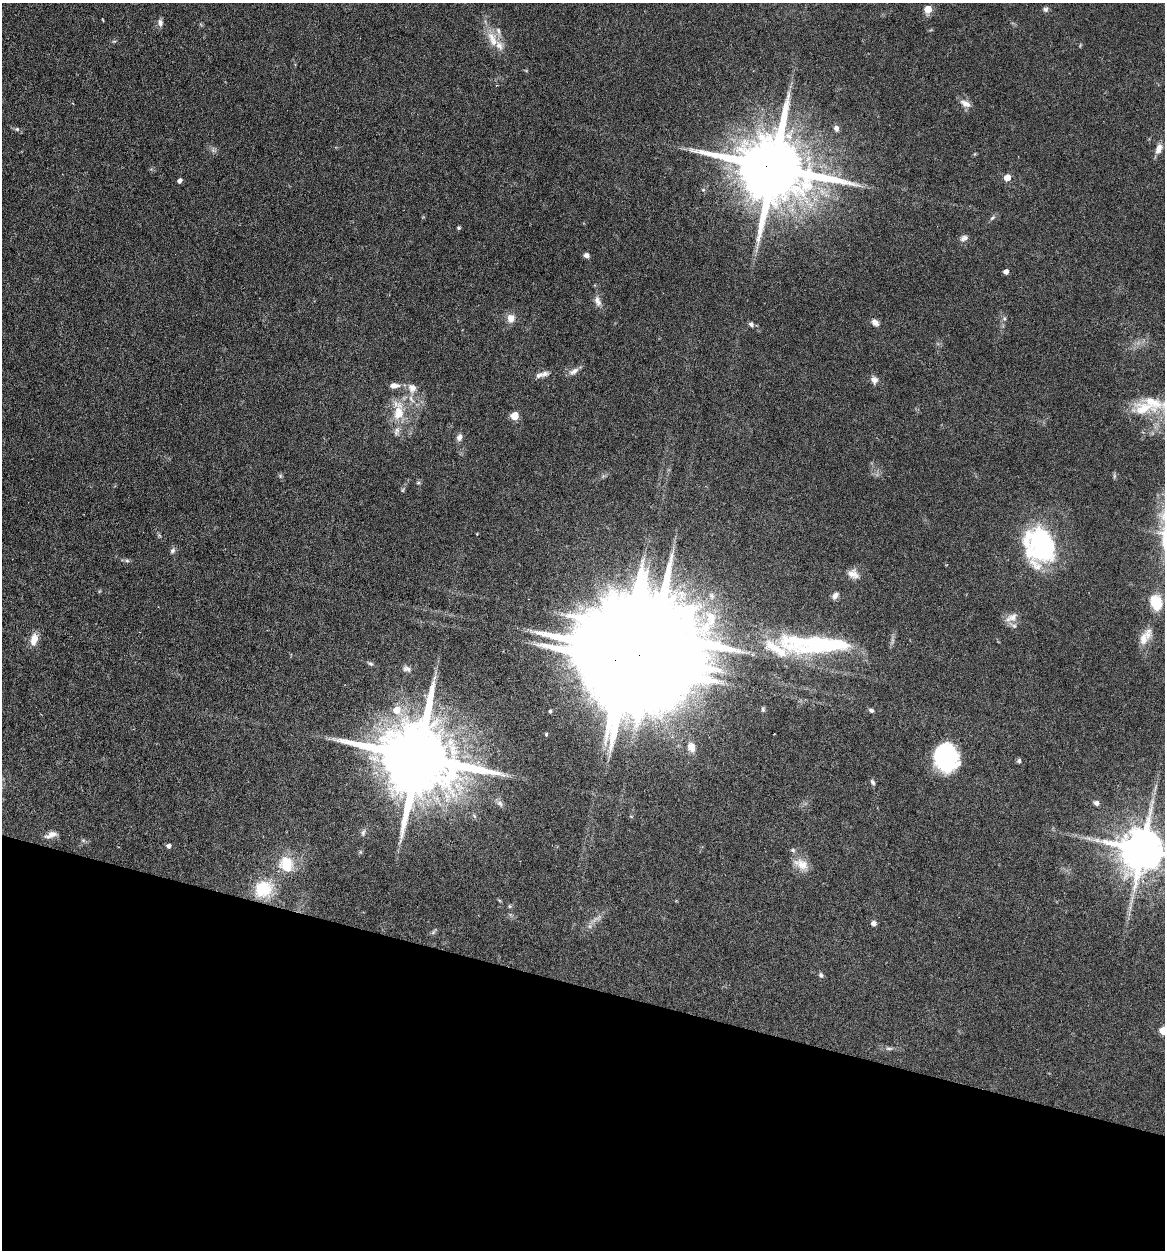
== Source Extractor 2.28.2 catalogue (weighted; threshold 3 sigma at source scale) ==
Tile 15 of 4 x 4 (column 3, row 4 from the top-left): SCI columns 2565-3727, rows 2-1249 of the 5010 x 4991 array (HDU 1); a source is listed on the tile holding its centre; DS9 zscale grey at full resolution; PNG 1167 x 1252 px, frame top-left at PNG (2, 3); no overlay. Shown black and unused: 21% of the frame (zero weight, under 4 of 7 exposures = <1% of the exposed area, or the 3 px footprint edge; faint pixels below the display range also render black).
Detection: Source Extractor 2.28.2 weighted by HDU 2 'WHT'; one run over the whole footprint, this tile lists its part. Background 0.0616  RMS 0.0029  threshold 0.0117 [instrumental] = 3 sigma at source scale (4.09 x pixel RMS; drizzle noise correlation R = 1.36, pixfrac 0.8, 0.05/0.05 arcsec/px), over >= 5 px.
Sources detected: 88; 5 inside a brighter object's white glare — not listed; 9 inside a brighter listed object's ellipse — not listed separately; the other 74 listed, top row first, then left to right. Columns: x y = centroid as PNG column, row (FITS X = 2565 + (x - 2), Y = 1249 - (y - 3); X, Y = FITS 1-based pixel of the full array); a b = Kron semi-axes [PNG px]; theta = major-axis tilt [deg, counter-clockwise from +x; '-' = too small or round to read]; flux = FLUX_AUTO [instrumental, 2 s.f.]
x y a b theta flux
928 9 5 5 - 5.9
1046 9 7 7 - 0.64
160 22 10 6 -84 0.99
492 37 15 11 -59 3.5
965 104 16 8 -29 1.8
836 128 7 6 - 1.1
17 129 6 6 - 0.49
1159 149 13 7 70 1.9
774 168 21 17 -13 3600
1007 178 5 4 - 4.4
180 181 5 4 - 1
703 190 6 4 0 0.31
992 218 9 4 44 0.6
459 228 4 4 - 0.44
964 238 10 6 24 1.1
586 255 6 5 - 1.1
1006 272 4 4 - 1.6
598 301 15 7 -71 1.6
511 318 11 10 - 2.3
875 322 10 7 -39 1.3
751 324 8 5 -56 0.73
574 371 15 6 29 1.4
545 374 11 7 26 1.2
874 380 10 9 - 1.3
412 388 12 11 - 2.4
1144 408 33 19 4 9.1
398 411 33 15 -87 8.1
515 416 5 5 - 8.7
459 437 10 7 69 1.1
280 476 6 5 - 0.42
1114 476 7 4 89 0.45
418 483 6 4 19 0.35
403 490 6 4 71 0.33
1042 539 41 21 -41 24
172 551 8 6 46 0.73
127 561 7 4 -1 0.51
853 574 15 10 -23 2.2
835 596 9 6 61 1.2
1156 602 15 11 -74 7
1011 617 20 9 25 2.1
34 639 15 9 77 2.9
1144 639 25 10 70 3.3
817 644 87 23 -4 39
624 651 32 8 -14 6900
371 664 8 5 -19 0.53
407 669 11 8 -25 1.1
434 677 8 4 71 0.76
763 709 7 5 -70 0.45
396 710 8 8 - 4.1
871 710 7 5 -30 0.66
550 711 4 4 - 0.46
546 734 4 3 - 0.39
691 747 10 8 -71 2.3
418 757 23 18 -16 4400
946 757 25 21 -82 30
1019 761 6 6 - 0.52
872 782 8 5 -63 0.65
500 803 10 6 -46 0.89
1096 803 6 5 - 1.1
474 816 6 4 -70 0.36
363 833 10 5 76 0.74
51 835 16 7 20 1.7
168 846 4 4 - 0.93
793 850 7 5 -22 0.51
1142 850 13 12 - 1200
286 864 18 15 -75 7.5
801 864 21 11 -26 3.5
263 889 17 15 26 11
510 906 6 4 -89 0.35
873 923 5 5 - 1.3
433 932 9 4 46 0.51
821 975 6 5 - 0.66
1164 1031 5 5 - 9.9
889 1048 9 4 0 0.65
Overlapping masked pixels (flux is a lower limit): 2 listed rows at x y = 774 168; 624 651
Isophote crosses this tile's border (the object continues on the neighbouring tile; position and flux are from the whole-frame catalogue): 2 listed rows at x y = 1142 850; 1164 1031